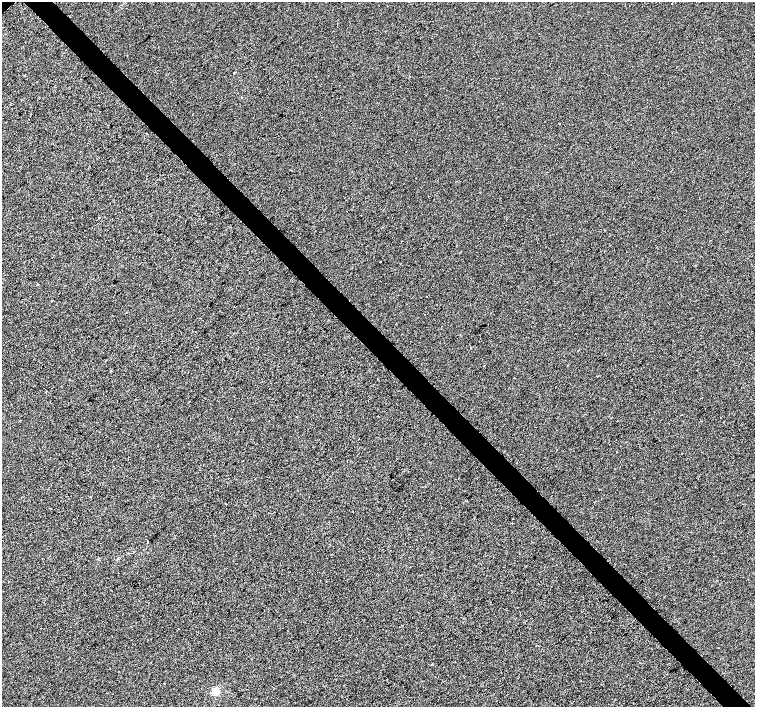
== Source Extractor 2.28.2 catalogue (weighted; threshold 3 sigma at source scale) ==
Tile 6 of 4 x 4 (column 2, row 2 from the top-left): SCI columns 1510-3014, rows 3033-4441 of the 6025 x 6000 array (HDU 1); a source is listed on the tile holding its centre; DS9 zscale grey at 2 x 2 block average (1 PNG px = mean of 2 x 2 image px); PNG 757 x 709 px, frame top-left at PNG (2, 2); no overlay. Shown black and unused: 4% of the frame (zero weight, under 2 of 3 exposures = <1% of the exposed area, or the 3 px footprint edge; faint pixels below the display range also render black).
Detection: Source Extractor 2.28.2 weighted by HDU 2 'WHT'; one run over the whole footprint, this tile lists its part. Background 1.90e-04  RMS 0.0056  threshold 0.0252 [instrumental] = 3 sigma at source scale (4.5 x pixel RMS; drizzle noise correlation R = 1.50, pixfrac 1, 0.0396/0.0396 arcsec/px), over >= 5 px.
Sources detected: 12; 1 cosmic-ray / hot-pixel residue — not listed; the other 11 listed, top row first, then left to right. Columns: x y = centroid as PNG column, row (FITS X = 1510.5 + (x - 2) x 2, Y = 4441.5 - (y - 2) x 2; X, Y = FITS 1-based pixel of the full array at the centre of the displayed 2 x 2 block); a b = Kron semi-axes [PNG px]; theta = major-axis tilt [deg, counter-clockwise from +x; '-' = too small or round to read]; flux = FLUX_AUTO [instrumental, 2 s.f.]
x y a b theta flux
672 3 2 2 - 2.5
146 134 2 2 - 4.3
99 218 2 2 - 5
380 262 2 2 - 5.3
38 284 2 2 - 1.1
426 297 2 2 - 1.1
52 300 2 2 - 0.84
20 420 2 2 - 0.69
148 542 3 2 - 2.9
432 664 3 2 - 0.67
215 692 3 3 - 52
Diffuse or blended objects may show on this block-average render without a row.